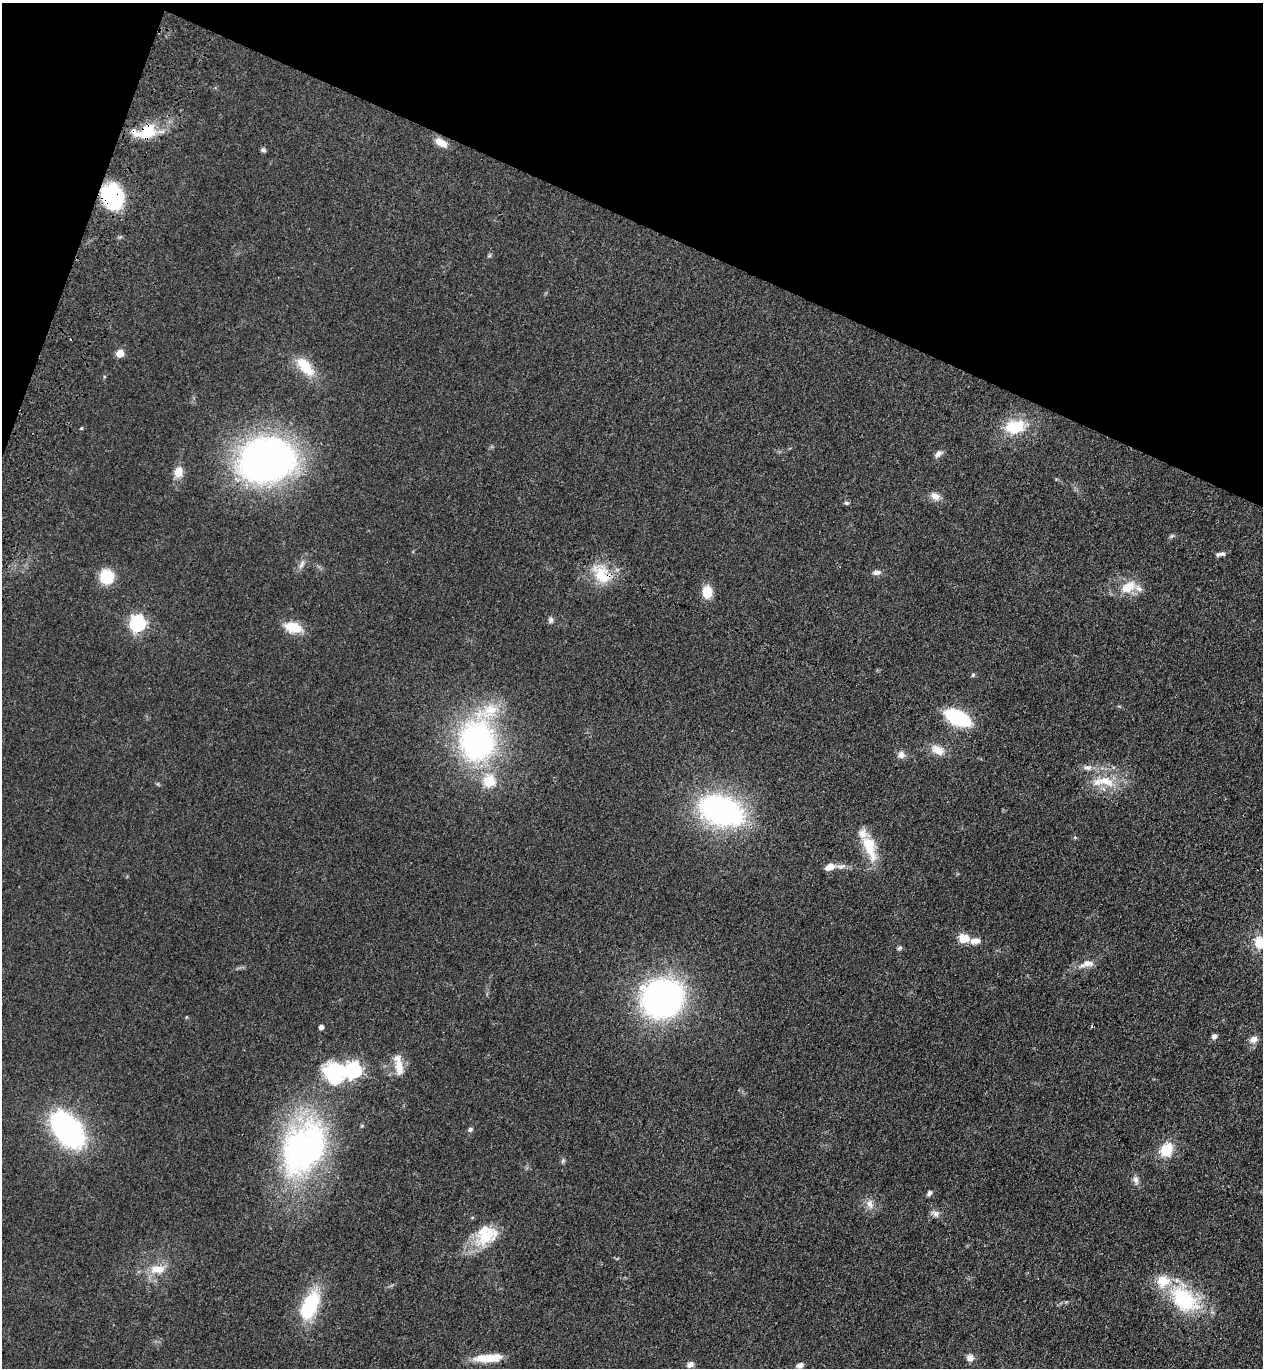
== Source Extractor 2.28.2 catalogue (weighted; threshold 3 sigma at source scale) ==
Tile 2 of 4 x 4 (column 2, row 1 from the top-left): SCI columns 1509-2769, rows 4145-5510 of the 5668 x 5559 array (HDU 1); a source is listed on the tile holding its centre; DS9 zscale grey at full resolution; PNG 1265 x 1370 px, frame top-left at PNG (2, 3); no overlay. Shown black and unused: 18% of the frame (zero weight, under 3 of 4 exposures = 6% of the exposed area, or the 3 px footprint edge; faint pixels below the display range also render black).
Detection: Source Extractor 2.28.2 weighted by HDU 2 'WHT'; one run over the whole footprint, this tile lists its part. Background 0.0513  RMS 0.0058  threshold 0.0259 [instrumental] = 3 sigma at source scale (4.5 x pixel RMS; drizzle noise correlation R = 1.50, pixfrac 1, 0.05/0.05 arcsec/px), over >= 5 px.
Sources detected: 72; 1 cosmic-ray / hot-pixel residue — not listed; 6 inside a brighter listed object's ellipse — not listed separately; the other 65 listed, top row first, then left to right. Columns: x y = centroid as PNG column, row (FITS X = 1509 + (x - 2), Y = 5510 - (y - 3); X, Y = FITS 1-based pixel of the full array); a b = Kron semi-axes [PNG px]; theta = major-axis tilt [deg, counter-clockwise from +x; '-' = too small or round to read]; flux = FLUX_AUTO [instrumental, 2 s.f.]
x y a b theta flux
149 134 40 15 4 16
441 142 17 8 -31 5.6
263 150 6 5 - 1.2
112 196 21 16 -73 58
120 353 5 5 - 13
305 367 31 14 -48 15
1015 427 23 15 13 21
81 428 4 4 - 0.55
938 454 11 7 46 2.5
267 459 42 33 9 290
178 472 13 10 75 6.3
935 496 13 9 -29 3.9
846 503 6 5 - 0.93
1172 536 7 4 34 0.96
1220 554 11 4 10 1.8
301 564 15 5 60 2.5
876 572 10 6 6 2.4
602 576 25 18 -47 17
107 577 14 14 - 16
1128 587 24 14 32 11
707 592 12 9 -88 11
551 620 8 6 -82 1.5
138 623 7 7 - 130
293 627 18 11 -14 14
973 675 5 5 - 0.76
490 711 30 18 41 20
957 717 21 11 -26 50
477 741 24 21 89 180
938 750 19 11 -29 6.6
901 755 10 9 - 2.8
489 781 6 6 - 33
1106 781 29 13 -15 15
720 811 44 27 -21 130
1075 837 5 4 - 0.64
869 846 29 16 -72 17
830 867 11 7 24 6.1
964 938 8 7 - 12
975 941 14 7 5 4
1260 942 17 14 -59 11
900 948 7 4 26 1.1
1088 963 18 8 4 4.9
662 998 26 24 -2 260
321 1027 4 4 - 3.2
1214 1037 7 6 - 1.7
1253 1039 10 8 32 3.5
399 1065 28 9 -80 8.7
335 1070 30 29 - 39
353 1070 7 6 - 160
470 1129 6 6 - 1.3
67 1130 22 12 -50 260
304 1148 77 53 60 150
1166 1150 17 14 53 13
563 1161 6 5 - 0.92
1136 1180 12 7 -70 2.5
929 1193 7 5 52 1.6
870 1204 13 8 -58 3.8
935 1213 13 8 -21 2.6
486 1237 28 21 19 19
157 1269 19 11 -1 9.1
1184 1299 33 21 -40 48
309 1307 32 15 65 40
488 1358 34 9 4 11
970 1358 9 8 - 3.1
690 1364 8 6 39 2.4
800 1365 8 6 26 2.3
Overlapping masked pixels (flux is a lower limit): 3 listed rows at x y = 149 134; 112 196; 602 576
Isophote crosses this tile's border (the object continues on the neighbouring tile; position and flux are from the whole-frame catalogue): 1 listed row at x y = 1260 942